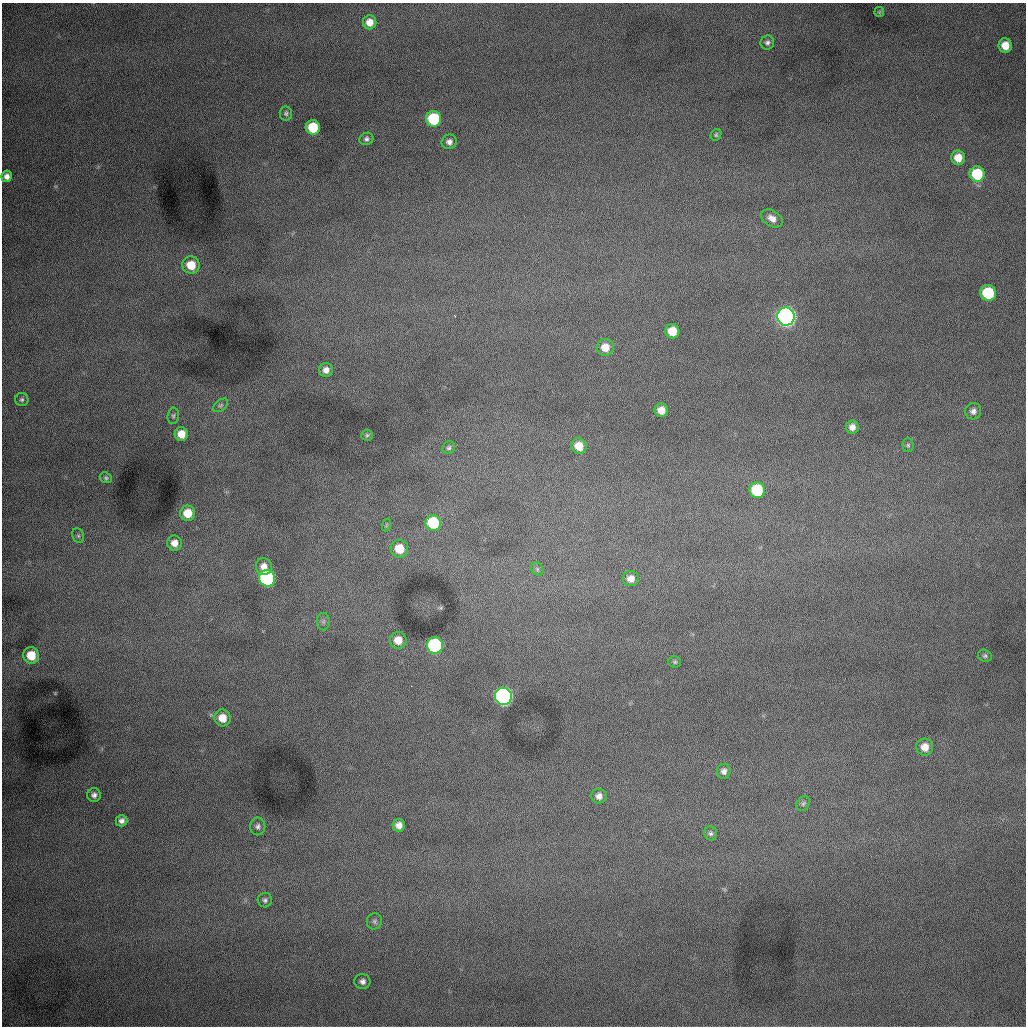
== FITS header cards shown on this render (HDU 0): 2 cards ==
NAXIS1  =                 1024 /fastest changing axis
NAXIS2  =                 1024 /next to fastest changing axis

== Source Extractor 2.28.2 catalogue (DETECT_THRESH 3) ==
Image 1024 x 1024 px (HDU 0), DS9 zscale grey, 1 PNG px = 1 image px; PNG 1028 x 1028 px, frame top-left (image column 1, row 1024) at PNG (2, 3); each listed source drawn as its Kron ellipse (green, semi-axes under 4 px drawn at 4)
Background 1000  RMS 13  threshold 37.8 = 3 sigma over >= 5 px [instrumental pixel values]
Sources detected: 63; all 63 listed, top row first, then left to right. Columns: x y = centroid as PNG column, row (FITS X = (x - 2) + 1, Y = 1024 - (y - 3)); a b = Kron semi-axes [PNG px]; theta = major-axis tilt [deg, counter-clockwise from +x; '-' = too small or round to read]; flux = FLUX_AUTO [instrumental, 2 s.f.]
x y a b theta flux
879 12 5 5 - 960
370 22 7 6 - 8300
767 42 7 6 - 2700
1005 45 7 6 - 12000
286 113 7 6 - 1900
434 119 8 7 - 58000
313 127 7 7 - 33000
716 135 6 5 - 1400
366 139 7 6 - 2300
449 142 7 7 - 3900
958 158 7 7 - 11000
977 174 8 7 - 41000
7 176 6 5 - 4600
772 218 12 7 -32 6200
191 265 9 8 - 18000
988 293 8 8 - 59000
786 317 9 8 - 720000
672 331 7 7 - 18000
605 347 8 8 - 11000
326 370 7 6 - 4900
22 400 6 6 - 1800
220 405 9 5 37 1700
661 410 7 6 - 8400
973 411 8 8 - 3800
173 416 8 5 81 1900
852 427 6 6 - 4700
181 434 7 6 - 12000
367 435 6 6 - 1500
908 445 7 5 -88 1700
579 446 8 7 - 14000
449 448 6 6 - 1800
106 478 6 5 - 1700
757 490 8 7 - 49000
187 513 7 7 - 15000
433 523 8 7 - 51000
386 525 7 4 71 1200
78 536 7 5 -68 2000
174 543 8 7 - 7200
399 549 9 8 - 19000
264 567 8 8 - 6400
537 569 7 5 -49 1600
267 578 8 8 - 190000
631 579 8 7 - 6400
323 621 9 6 89 2500
398 640 8 8 - 10000
435 645 8 8 - 150000
31 655 8 8 - 20000
985 656 7 6 - 1800
675 662 6 5 - 1400
503 696 9 8 - 450000
222 718 8 8 - 12000
925 747 8 8 - 8600
724 771 7 7 - 3700
94 795 7 6 - 3100
599 796 8 7 - 4600
803 804 8 6 57 1900
122 821 6 5 - 3400
399 825 6 6 - 5600
258 826 9 7 90 3000
711 833 7 6 - 2000
265 900 7 7 - 2400
374 921 8 7 - 2300
362 981 8 7 - 3700